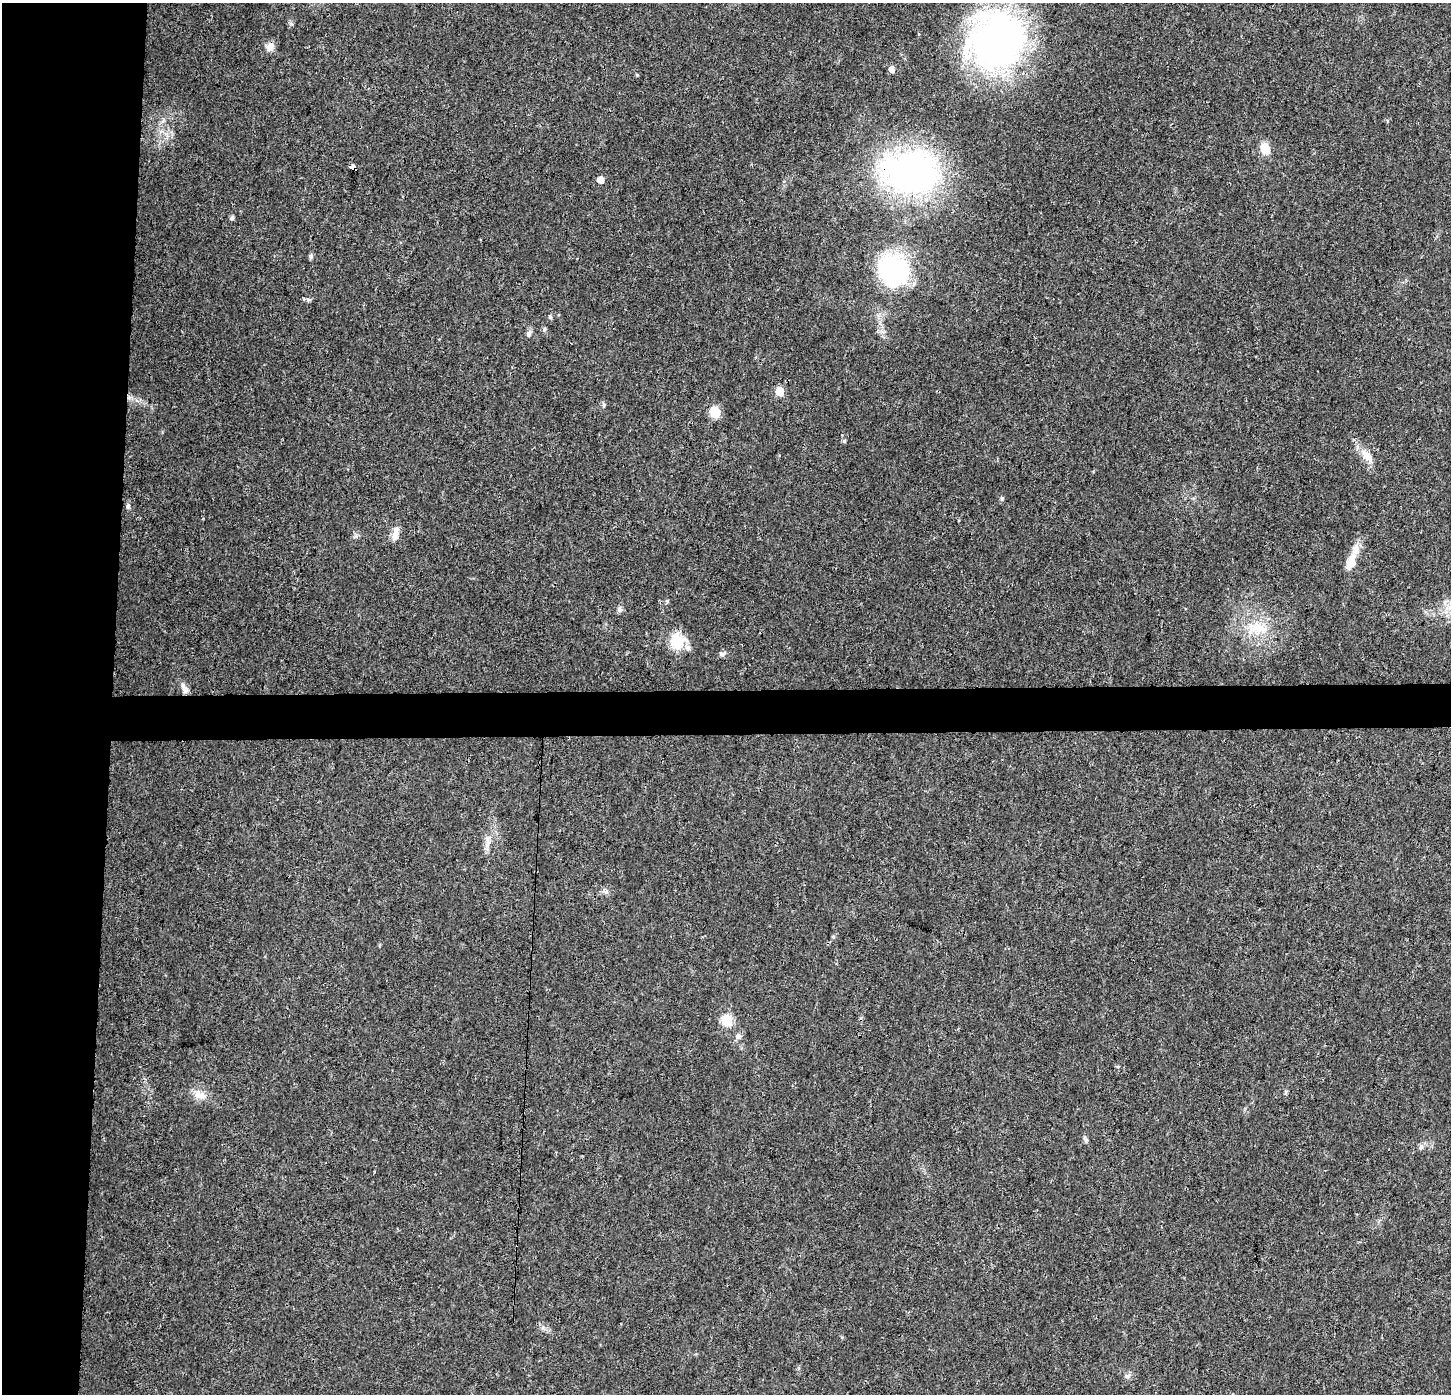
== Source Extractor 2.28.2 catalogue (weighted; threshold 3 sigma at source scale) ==
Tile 4 of 3 x 3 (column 1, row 2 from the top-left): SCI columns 9-1457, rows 1605-2996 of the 4354 x 4601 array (HDU 1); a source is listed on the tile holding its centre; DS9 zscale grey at full resolution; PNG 1453 x 1396 px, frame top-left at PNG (2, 3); no overlay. Shown black and unused: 11% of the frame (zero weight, under 3 of 4 exposures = <1% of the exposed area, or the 3 px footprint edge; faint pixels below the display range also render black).
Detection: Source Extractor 2.28.2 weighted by HDU 2 'WHT'; one run over the whole footprint, this tile lists its part. Background 0.0264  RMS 0.0031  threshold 0.014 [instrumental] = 3 sigma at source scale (4.5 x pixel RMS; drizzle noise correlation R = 1.50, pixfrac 1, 0.0396/0.0396 arcsec/px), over >= 5 px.
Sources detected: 38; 2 inside a brighter listed object's ellipse — not listed separately; the other 36 listed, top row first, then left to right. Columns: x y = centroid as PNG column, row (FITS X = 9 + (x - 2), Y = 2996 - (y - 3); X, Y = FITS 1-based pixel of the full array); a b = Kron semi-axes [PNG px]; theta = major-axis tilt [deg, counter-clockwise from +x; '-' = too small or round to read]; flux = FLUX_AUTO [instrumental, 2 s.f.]
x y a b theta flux
996 40 61 56 68 120
269 47 12 10 66 2.2
892 69 5 5 - 2
637 75 4 3 - 0.3
1265 149 11 8 -71 5.2
354 168 6 4 -44 37
911 172 74 51 -3 78
600 180 5 5 - 2.8
232 218 5 5 - 0.77
311 256 6 5 - 0.8
894 270 30 27 -46 43
309 299 6 4 -1 0.61
550 316 6 5 - 0.45
544 329 6 5 - 0.67
529 333 8 6 66 1
779 391 5 5 - 9.3
604 405 6 5 - 0.6
715 412 13 11 -76 4.3
1367 456 25 9 -50 4
1002 498 6 4 -83 0.49
128 506 8 5 80 0.71
395 536 13 9 53 2.2
1351 562 25 12 70 5.4
619 610 8 7 - 0.95
1258 628 32 15 -1 9.6
677 640 22 20 -76 7.4
722 654 9 5 1 0.85
184 688 16 6 -67 1.8
487 841 23 7 87 2.6
727 1020 6 6 - 24
738 1036 8 7 - 1.1
1286 1093 8 4 -89 0.55
200 1095 20 11 -18 3.5
1085 1139 10 5 -54 0.72
1421 1147 8 7 - 0.9
1128 1376 10 5 27 0.87
Overlapping masked pixels (flux is a lower limit): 3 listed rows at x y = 354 168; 911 172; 677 640
Unlisted compact peaks at least as high as the median listed source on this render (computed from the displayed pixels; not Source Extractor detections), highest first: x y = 844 441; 833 937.